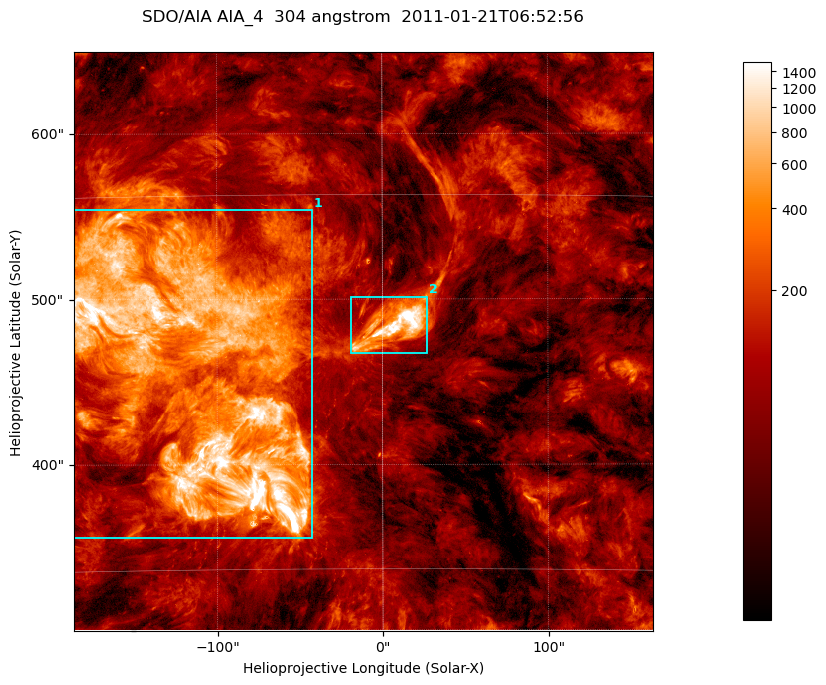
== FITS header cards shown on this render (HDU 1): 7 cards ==
TELESCOP= 'SDO/AIA '           / For AIA: SDO/AIA
INSTRUME= 'AIA_4   '           / For AIA: AIA_ATA1, AIA_ATA2, AIA_ATA3 or AIA_AT
WAVELNTH=                  304 / [angstrom] Wavelength
WAVEUNIT= 'angstrom'           / Wavelength unit: angstrom
DATE-OBS= '2011-01-21T06:52:56.124' / [ISO] Date when observation started; ISO 8
CTYPE1  = 'HPLN-TAN'           / CTYPE1; Typically HPLN
CTYPE2  = 'HPLT-TAN'           / CTYPE2; Typically HPLT

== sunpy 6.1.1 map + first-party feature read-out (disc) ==
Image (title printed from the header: SDO/AIA AIA_4  304 angstrom  2011-01-21T06:52:56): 583 x 583 px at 0.6 arcsec/px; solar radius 975 arcsec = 1625 px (partial field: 4.1% of the solar disc is inside the frame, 100% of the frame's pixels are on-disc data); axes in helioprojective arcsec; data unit not stated in the header (colour bar unlabelled)
Orientation: roll -0.132 deg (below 1 deg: not rotated)
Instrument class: DISC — disc imager (sunpy class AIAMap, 304 A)
Bright regions (active regions / flare kernels): reference = the on-disc median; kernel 5 px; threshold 5 sigma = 275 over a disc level ~89.5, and >= 1.15x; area >= 339 px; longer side >= 7 px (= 4.2 arcsec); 2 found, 2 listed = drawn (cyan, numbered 1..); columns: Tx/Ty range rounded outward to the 2 arcsec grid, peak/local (2 s.f.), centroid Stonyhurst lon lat
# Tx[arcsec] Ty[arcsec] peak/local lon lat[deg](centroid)
1 -188..-42 354..554 24 -7 +23
2 -20..28 466..502 40 +0 +24